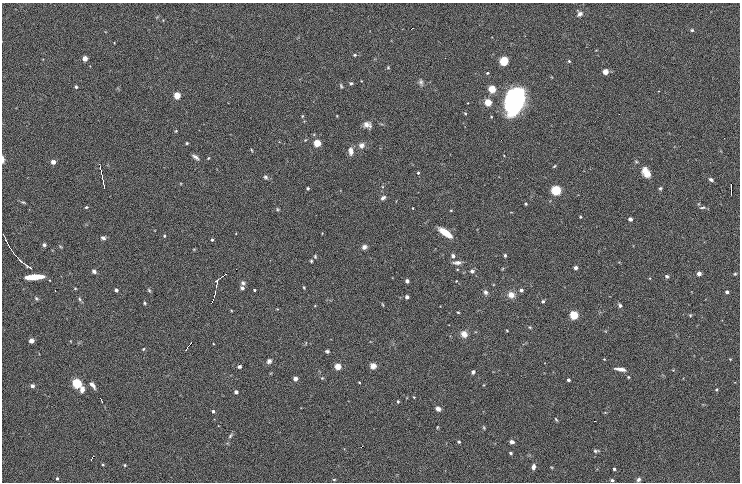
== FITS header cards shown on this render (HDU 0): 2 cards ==
NAXIS1  =                  738 / Axis Length
NAXIS2  =                  480 / Axis Length

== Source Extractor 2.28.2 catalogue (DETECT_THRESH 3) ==
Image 738 x 480 px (HDU 0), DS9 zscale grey, 1 PNG px = 1 image px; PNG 742 x 484 px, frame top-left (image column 1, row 480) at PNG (2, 3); no overlay
Background 0.206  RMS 13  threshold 40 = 3 sigma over >= 5 px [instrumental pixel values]
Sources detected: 156; all 156 listed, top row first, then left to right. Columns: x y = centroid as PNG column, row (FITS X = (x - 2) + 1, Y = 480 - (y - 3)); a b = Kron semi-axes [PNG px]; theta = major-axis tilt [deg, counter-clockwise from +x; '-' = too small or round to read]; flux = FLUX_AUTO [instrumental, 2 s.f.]
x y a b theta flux
580 14 6 6 - 3200
412 29 4 2 - 1300
692 30 5 4 - 1300
114 43 2 2 - 510
355 55 4 3 - 1100
85 58 4 4 - 11000
504 61 6 6 - 16000
569 61 4 4 - 1100
388 67 4 4 - 890
605 72 4 4 - 14000
487 73 4 3 - 1000
421 82 8 5 -72 2200
351 83 4 4 - 1300
341 86 6 3 -64 1100
76 87 4 3 - 1400
492 89 4 4 - 40000
177 96 4 4 - 25000
515 101 24 15 72 130000
488 102 4 4 - 35000
465 113 4 3 - 840
619 114 2 2 - 1300
302 116 5 3 - 780
367 125 9 7 -16 4500
176 131 4 3 - 820
501 140 2 2 - 440
187 143 3 3 - 1000
317 143 4 4 - 34000
361 145 6 6 - 4200
252 150 4 3 - 720
351 151 9 5 -86 4800
195 157 9 4 -38 2800
208 158 4 3 - 690
3 159 8 3 -90 3100
53 162 4 4 - 6800
554 166 5 3 - 890
101 172 5 2 - 910
646 172 13 8 -59 9700
418 173 3 3 - 1200
102 177 5 2 - 450
265 177 6 5 - 1800
711 180 6 5 - 2100
103 182 5 2 - 610
104 186 5 2 - 490
308 188 3 3 - 1400
660 188 5 4 - 1300
731 189 10 2 -89 2700
556 190 4 4 - 110000
383 198 6 5 - 2700
23 202 6 4 -23 1200
526 204 3 3 - 940
86 207 4 3 - 1000
413 208 3 2 - 560
702 208 9 3 6 1600
277 209 5 4 - 1100
451 210 3 2 - 690
580 217 3 3 - 760
630 219 4 3 - 4100
445 232 13 5 -35 15000
164 236 3 3 - 1100
103 238 5 4 - 2500
212 240 3 3 - 1500
6 241 6 2 -67 2000
44 245 5 5 - 2100
60 246 6 3 -20 890
364 247 6 5 - 3300
11 250 6 2 -55 1100
505 255 4 3 - 1300
16 256 7 2 -46 1300
315 256 5 4 - 1200
453 256 5 5 - 2100
311 261 3 3 - 1000
22 262 7 2 -38 1300
457 262 10 5 4 3600
29 267 9 3 -32 2700
576 268 3 3 - 3700
94 271 5 4 - 2400
472 271 6 5 - 2200
699 273 4 4 - 6200
735 274 4 3 - 910
667 276 4 4 - 1700
35 277 16 5 4 18000
222 277 8 2 37 1400
217 280 11 4 57 2000
407 281 4 3 - 4200
243 283 6 5 - 1900
304 287 4 3 - 830
75 288 5 3 - 720
242 288 4 4 - 2400
116 290 4 3 - 2900
149 290 5 4 - 1200
254 290 3 2 - 1100
521 290 4 3 - 2600
55 291 2 2 - 670
486 292 6 5 - 2500
727 292 3 3 - 3200
214 295 12 4 75 2400
511 295 8 7 - 6300
407 297 3 3 - 3700
36 298 7 4 -41 1300
79 299 5 3 - 1200
543 301 3 3 - 1600
144 303 4 4 - 960
383 304 5 2 - 720
620 305 6 4 -56 1900
315 306 3 2 - 610
458 312 3 3 - 850
574 315 4 4 - 60000
690 315 5 3 - 860
530 327 5 4 - 940
507 331 3 2 - 740
464 334 7 7 - 5800
31 341 4 4 - 8500
189 345 10 2 53 2100
143 349 4 4 - 820
327 351 4 3 - 1600
730 359 3 3 - 620
269 361 7 5 46 2300
239 366 5 4 - 1600
338 366 4 4 - 21000
373 366 6 6 - 4800
620 369 11 4 -9 5500
473 372 5 4 - 1800
628 377 4 3 - 850
322 378 5 4 - 890
295 379 4 4 - 6600
568 380 3 3 - 2500
359 382 2 2 - 750
77 383 4 4 - 95000
92 385 7 4 -48 4700
32 386 5 5 - 2200
82 389 6 4 86 6100
716 389 3 3 - 970
236 392 4 3 - 3400
414 397 3 3 - 690
101 400 7 2 -65 1200
398 401 4 3 - 1100
438 409 5 4 - 4300
213 411 3 3 - 1900
556 419 5 3 - 980
594 421 2 2 - 2300
484 428 5 3 - 880
230 436 9 4 50 1600
459 442 3 3 - 1600
512 442 5 4 - 2800
361 447 4 2 - 880
596 451 7 3 1 1500
511 453 3 3 - 1600
92 458 5 2 - 1300
103 464 3 3 - 920
125 465 4 3 - 930
533 467 6 4 79 3700
614 469 3 3 - 1900
57 478 4 3 - 1400
334 479 4 3 - 990
612 480 4 3 - 2000
638 480 6 4 45 2100
At the frame edge (FLAGS 8, measured only in part): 2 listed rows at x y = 3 159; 612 480